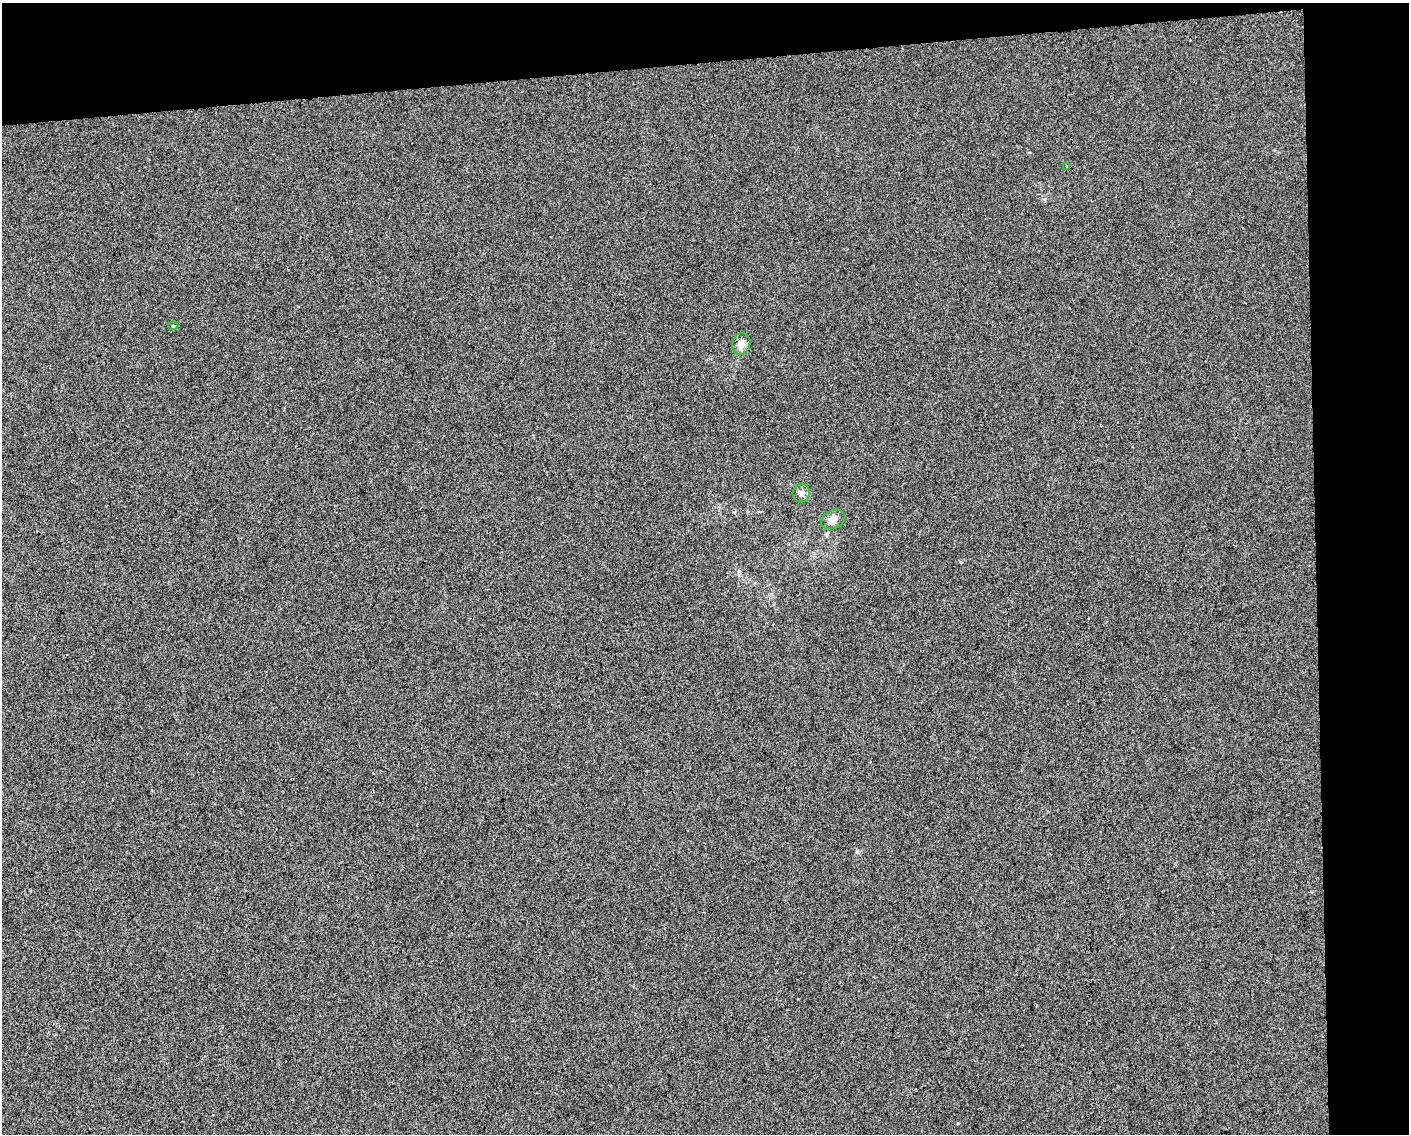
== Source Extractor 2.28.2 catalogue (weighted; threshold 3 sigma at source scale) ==
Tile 3 of 3 x 4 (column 3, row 1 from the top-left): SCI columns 2822-4228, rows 3395-4526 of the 4275 x 4526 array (HDU 1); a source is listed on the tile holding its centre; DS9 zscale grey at full resolution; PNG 1411 x 1136 px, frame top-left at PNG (2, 3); each listed source drawn as its Kron ellipse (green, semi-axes under 4 px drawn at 4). Shown black and unused: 12% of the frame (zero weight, under 3 of 4 exposures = <1% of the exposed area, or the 3 px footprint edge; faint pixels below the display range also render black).
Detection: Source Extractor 2.28.2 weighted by HDU 2 'WHT'; one run over the whole footprint, this tile lists its part. Background 1.56e-04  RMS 0.0036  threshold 0.0161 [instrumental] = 3 sigma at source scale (4.5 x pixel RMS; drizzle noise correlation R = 1.50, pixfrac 1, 0.0396/0.0396 arcsec/px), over >= 5 px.
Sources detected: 5; all 5 listed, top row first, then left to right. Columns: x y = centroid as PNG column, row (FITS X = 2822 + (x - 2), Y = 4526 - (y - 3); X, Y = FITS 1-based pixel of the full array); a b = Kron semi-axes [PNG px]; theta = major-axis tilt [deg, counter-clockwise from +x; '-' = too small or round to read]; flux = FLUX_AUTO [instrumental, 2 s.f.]
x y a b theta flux
1067 166 3 3 - 1.7
173 326 5 3 - 0.34
741 344 11 9 72 2.6
801 493 9 8 - 1.9
833 519 13 9 24 2.6